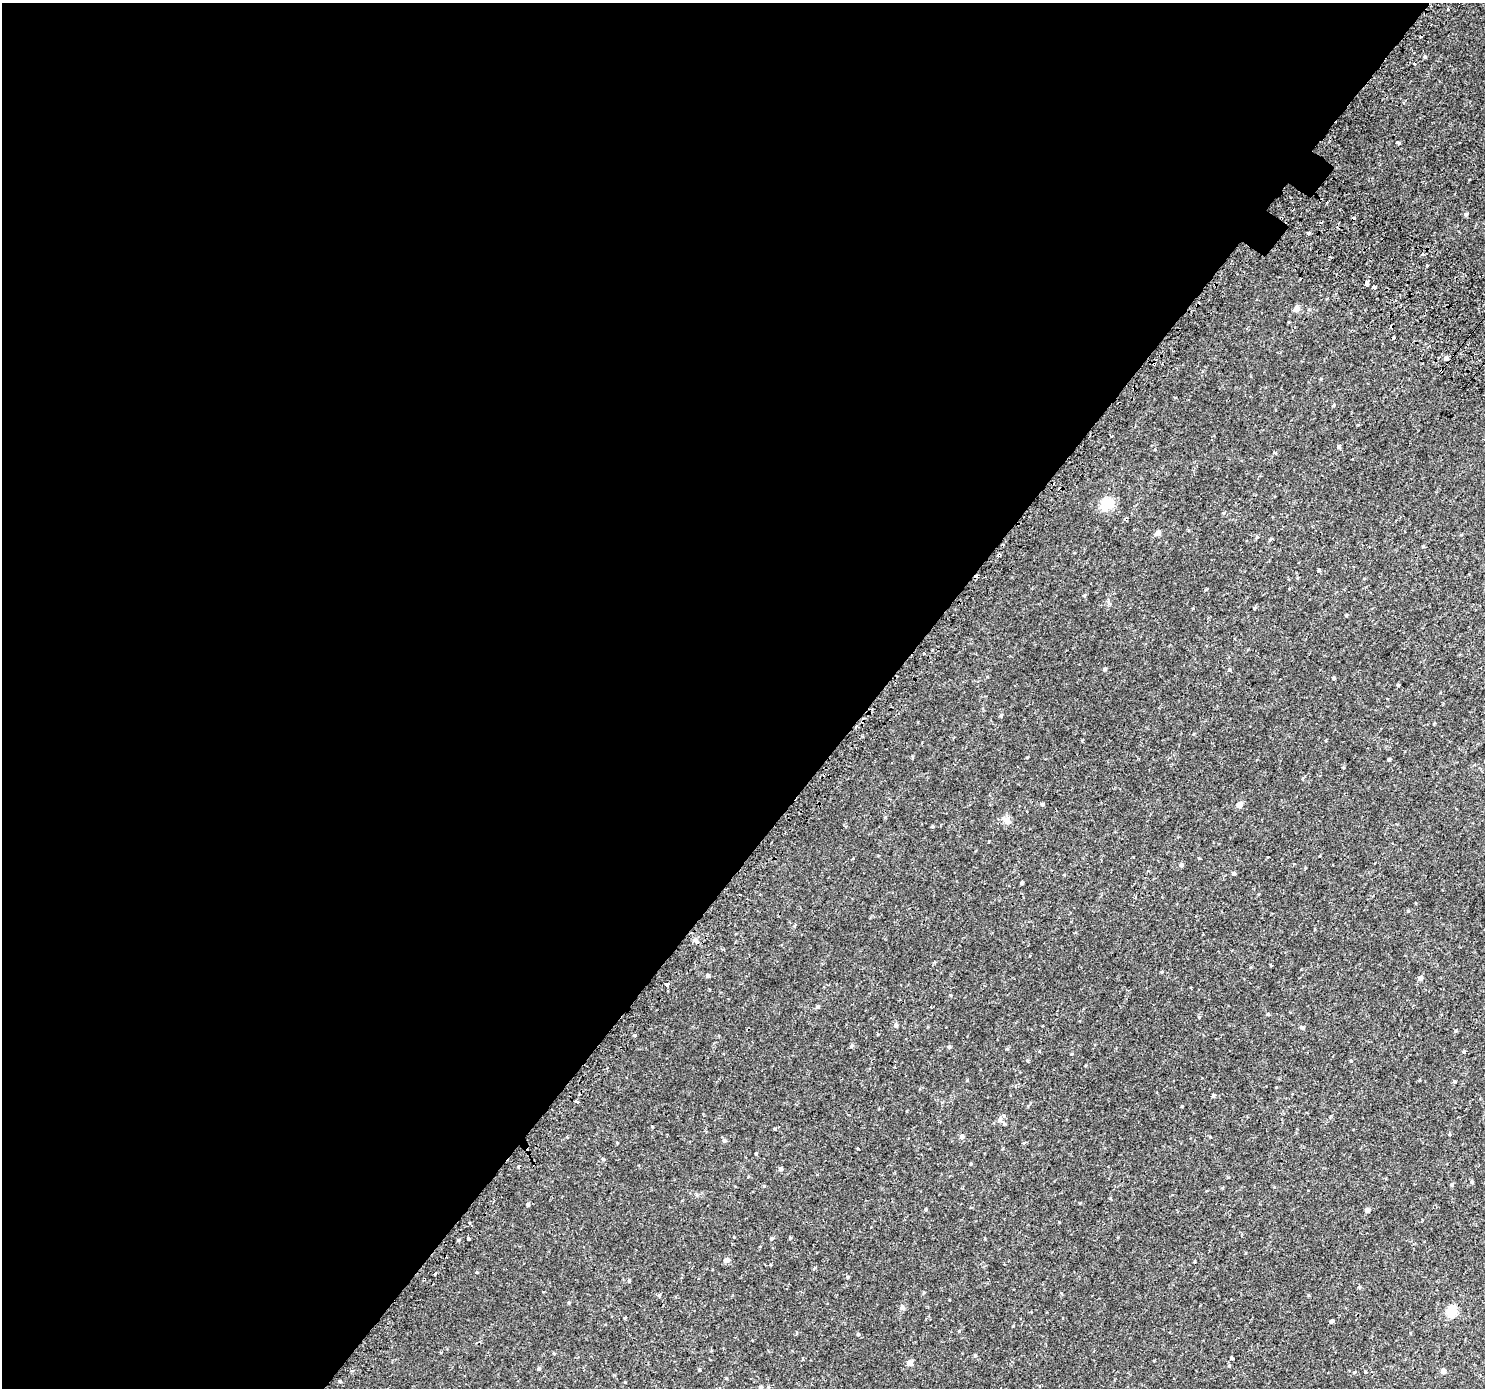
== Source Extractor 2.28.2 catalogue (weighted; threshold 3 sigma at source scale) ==
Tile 5 of 4 x 4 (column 1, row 2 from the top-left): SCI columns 64-1546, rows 3013-4398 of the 6045 x 6093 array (HDU 1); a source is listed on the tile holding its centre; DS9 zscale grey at full resolution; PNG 1487 x 1390 px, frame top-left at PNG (2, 3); no overlay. Shown black and unused: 59% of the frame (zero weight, under 2 of 3 exposures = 3% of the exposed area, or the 3 px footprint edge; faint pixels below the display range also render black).
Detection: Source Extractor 2.28.2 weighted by HDU 2 'WHT'; one run over the whole footprint, this tile lists its part. Background 0.00285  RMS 0.0031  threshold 0.0138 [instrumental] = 3 sigma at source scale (4.5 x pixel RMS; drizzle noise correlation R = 1.50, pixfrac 1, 0.0396/0.0396 arcsec/px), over >= 5 px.
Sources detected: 96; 7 cosmic-ray / hot-pixel residue — not listed; the other 89 listed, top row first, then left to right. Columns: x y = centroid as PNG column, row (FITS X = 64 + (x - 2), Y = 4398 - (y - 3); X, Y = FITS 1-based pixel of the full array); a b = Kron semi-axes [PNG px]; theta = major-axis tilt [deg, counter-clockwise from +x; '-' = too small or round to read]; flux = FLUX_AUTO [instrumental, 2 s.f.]
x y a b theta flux
1447 9 3 3 - 0.65
1425 56 4 3 - 0.32
1398 143 3 3 - 1.6
1466 214 5 4 - 0.36
1308 233 4 4 - 0.38
1367 282 4 3 - 6
1374 287 4 3 - 2.6
1395 300 3 2 - 0.35
1296 308 5 5 - 1.8
1446 358 4 4 - 0.93
1154 364 3 3 - 1.3
1176 398 3 2 - 0.37
1334 405 5 3 - 0.28
1339 447 4 4 - 0.61
1107 504 18 14 48 4.1
1157 533 4 4 - 2
1257 537 5 4 - 0.39
1319 570 3 3 - 0.39
1084 595 5 4 - 0.28
1254 608 5 4 - 0.29
1346 615 4 3 - 0.29
923 653 3 3 - 1.2
1105 669 4 4 - 0.45
1229 670 5 4 - 0.33
1333 678 4 4 - 0.32
1398 685 4 4 - 0.27
1001 716 5 4 - 0.33
856 727 3 2 - 0.56
1389 759 4 3 - 0.32
1042 804 5 4 - 0.42
1239 805 8 6 52 1.1
1006 820 11 6 -36 1.1
1199 858 3 3 - 1.1
1181 865 5 5 - 0.48
1233 873 4 4 - 0.51
1021 883 4 4 - 0.33
696 940 9 5 -35 0.82
708 975 5 4 - 0.53
1420 978 5 5 - 0.85
666 984 3 3 - 1.6
817 1007 5 4 - 0.48
896 1025 5 5 - 0.63
1303 1028 5 4 - 0.51
634 1035 3 3 - 0.8
851 1046 6 4 21 0.38
949 1047 5 4 - 0.49
1007 1049 5 3 - 0.26
1351 1061 4 3 - 0.2
1454 1082 4 4 - 0.32
1213 1096 4 3 - 0.45
576 1101 3 3 - 3.4
999 1120 8 6 47 0.85
962 1137 5 4 - 1.1
724 1140 5 5 - 0.48
858 1149 3 3 - 0.69
756 1154 3 3 - 0.69
603 1159 5 5 - 0.39
781 1168 5 4 - 0.6
1472 1182 4 4 - 0.34
1451 1185 5 5 - 0.43
528 1205 4 4 - 0.52
926 1209 4 3 - 0.26
1367 1210 4 4 - 1.3
469 1223 4 3 - 0.37
468 1238 3 3 - 0.69
772 1238 5 4 - 0.36
727 1260 5 5 - 1.4
771 1264 3 2 - 0.33
435 1274 3 3 - 6.5
848 1277 5 3 - 0.27
1359 1287 5 4 - 0.28
659 1295 5 4 - 0.34
569 1302 5 3 - 0.24
902 1307 6 6 - 0.73
1451 1311 6 5 - 15
1331 1321 4 4 - 0.54
858 1334 4 4 - 0.34
975 1355 5 4 - 0.33
1232 1358 3 3 - 1.2
910 1363 5 5 - 1.8
539 1368 4 4 - 0.5
699 1370 4 3 - 0.28
1443 1371 5 5 - 1.1
1354 1372 5 3 - 0.25
1365 1372 4 3 - 0.25
726 1378 5 3 - 0.21
340 1381 3 3 - 0.65
625 1382 3 3 - 0.19
760 1387 5 4 - 0.38
Overlapping masked pixels (flux is a lower limit): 2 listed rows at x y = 1154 364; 856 727
Unlisted compact peaks at least as high as the median listed source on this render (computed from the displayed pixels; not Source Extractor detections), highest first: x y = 1013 1326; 1199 1017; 959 1331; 1027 757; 1268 1014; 1464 1052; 967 1080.